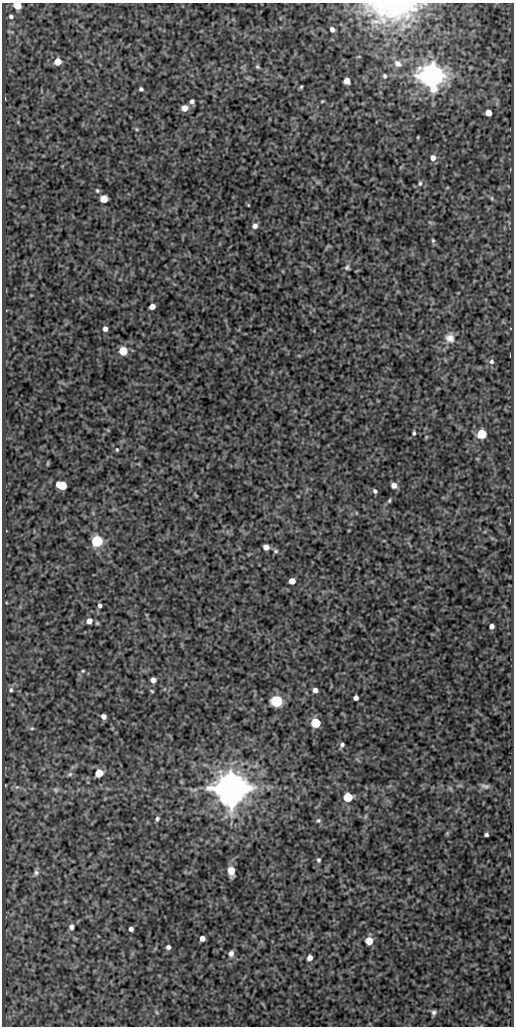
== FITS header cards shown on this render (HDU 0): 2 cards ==
NAXIS1  =                  512
NAXIS2  =                 1024

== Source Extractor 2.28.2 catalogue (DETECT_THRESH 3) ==
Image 512 x 1024 px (HDU 0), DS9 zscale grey, 1 PNG px = 1 image px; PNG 516 x 1028 px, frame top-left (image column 1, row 1024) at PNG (2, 3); no overlay
Background 86.7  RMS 0.51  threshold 1.53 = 3 sigma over >= 5 px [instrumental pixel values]
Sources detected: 87; all 87 listed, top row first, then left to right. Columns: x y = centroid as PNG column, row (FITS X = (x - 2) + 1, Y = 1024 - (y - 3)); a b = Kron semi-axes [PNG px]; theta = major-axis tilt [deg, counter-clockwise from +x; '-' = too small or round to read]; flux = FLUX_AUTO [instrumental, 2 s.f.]
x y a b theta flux
17 5 5 5 - 1100
393 10 66 26 3 3800
11 16 6 5 - 89
332 29 5 4 - 140
10 32 9 3 -15 51
57 62 6 5 - 550
398 64 13 10 -37 240
257 67 6 5 - 57
433 75 8 7 - 61000
385 76 6 5 - 69
347 81 5 5 - 380
301 87 4 4 - 45
141 89 4 3 - 73
192 101 4 4 - 110
322 101 4 3 - 34
184 108 6 5 - 320
488 113 5 5 - 350
137 129 6 4 -89 38
418 137 5 3 - 29
433 158 6 6 - 200
420 183 6 5 - 69
97 190 6 5 - 56
492 198 6 4 -62 52
104 199 5 5 - 980
248 205 3 3 - 28
430 222 7 4 -19 46
255 226 7 6 - 160
433 240 6 5 - 52
347 267 7 6 - 77
152 307 5 4 - 280
105 329 5 5 - 150
450 338 13 12 - 330
123 351 5 5 - 1500
491 361 7 7 - 110
414 433 4 3 - 58
482 434 6 5 - 2100
426 437 6 3 71 36
117 450 5 4 - 43
62 485 8 5 -22 1500
394 485 6 5 - 220
375 491 5 4 - 80
196 495 8 3 -45 35
389 501 6 4 72 50
97 541 6 6 - 4500
266 547 5 5 - 220
276 551 7 5 -15 67
292 581 5 5 - 350
100 605 5 4 - 85
89 621 6 5 - 240
97 623 5 5 - 44
491 626 4 4 - 140
83 671 6 4 21 42
153 680 5 5 - 180
11 690 8 6 75 90
315 690 5 4 - 160
152 691 5 3 - 38
356 698 5 4 - 150
277 701 6 6 - 4200
103 716 5 4 - 170
315 723 6 5 - 2000
32 728 7 5 -19 61
342 745 6 5 - 89
99 773 6 5 - 870
70 774 8 6 16 84
485 786 12 6 -8 130
17 787 6 4 40 60
231 788 9 9 - 130000
450 788 8 4 -59 61
56 790 8 7 - 89
348 797 6 5 - 1600
365 816 8 3 71 55
157 819 6 5 - 76
318 821 7 6 - 75
447 833 5 5 - 43
486 835 4 4 - 74
318 860 6 5 - 69
231 871 7 5 -84 640
36 872 8 7 - 100
71 927 6 5 - 110
131 929 4 4 - 110
202 938 5 5 - 230
369 941 6 5 - 710
168 947 5 5 - 100
231 953 7 6 - 150
310 958 5 5 - 170
156 1012 6 4 -70 43
434 1012 5 4 - 87
At the frame edge (FLAGS 8, measured only in part): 2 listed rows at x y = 17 5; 393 10